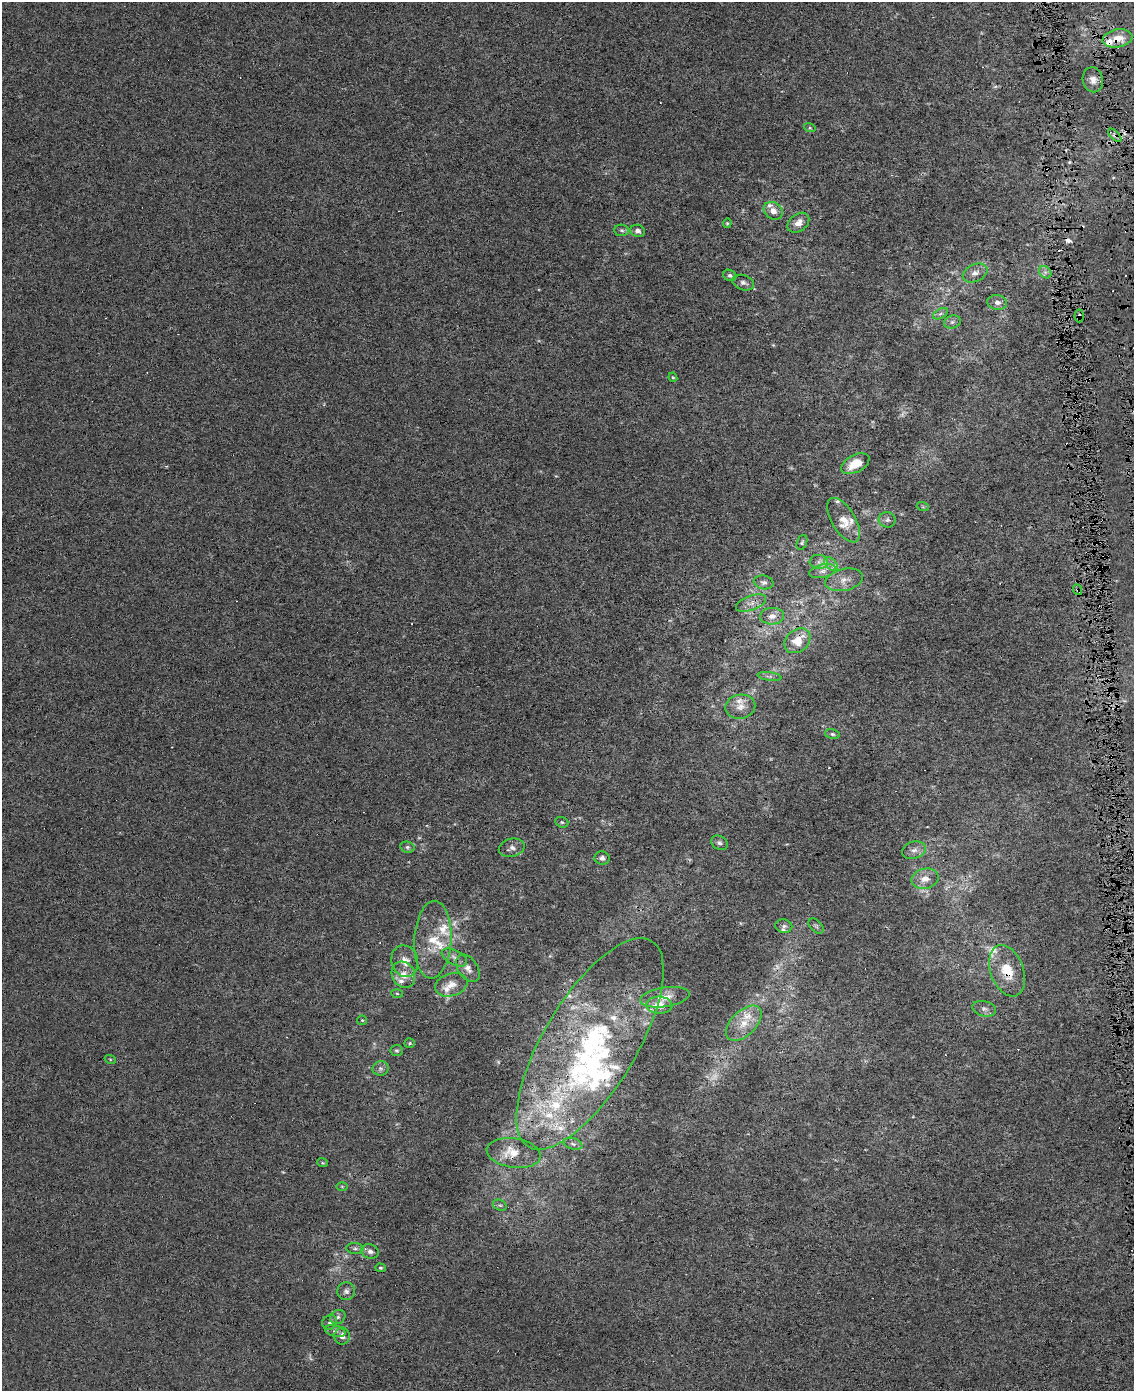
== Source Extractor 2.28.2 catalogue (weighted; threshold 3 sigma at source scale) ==
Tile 6 of 4 x 3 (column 2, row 2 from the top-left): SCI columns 1159-2290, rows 1433-2821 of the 4580 x 4213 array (HDU 1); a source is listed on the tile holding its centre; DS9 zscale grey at full resolution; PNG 1136 x 1393 px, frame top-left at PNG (2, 2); each listed source drawn as its Kron ellipse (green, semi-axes under 4 px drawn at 4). Shown black and unused: <1% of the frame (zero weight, under 4 of 8 exposures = <1% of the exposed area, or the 3 px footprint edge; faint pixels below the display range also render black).
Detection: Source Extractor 2.28.2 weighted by HDU 2 'WHT'; one run over the whole footprint, this tile lists its part. Background 6.73e-05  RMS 0.0013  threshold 0.00551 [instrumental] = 3 sigma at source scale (4.09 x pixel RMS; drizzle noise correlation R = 1.36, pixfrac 0.8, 0.0396/0.0396 arcsec/px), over >= 5 px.
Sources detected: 114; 12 too faint to see at this stretch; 4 cosmic-ray / hot-pixel residue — neither listed nor drawn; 23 inside a brighter listed object's ellipse — not listed separately; the other 75 listed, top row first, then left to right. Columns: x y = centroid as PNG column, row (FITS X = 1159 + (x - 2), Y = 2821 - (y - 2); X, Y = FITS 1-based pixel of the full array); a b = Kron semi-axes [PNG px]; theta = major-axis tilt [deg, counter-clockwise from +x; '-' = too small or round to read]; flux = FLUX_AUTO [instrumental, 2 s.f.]
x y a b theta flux
1117 38 15 9 11 1.8
1093 80 12 10 -78 0.94
810 128 6 4 -18 0.15
1115 135 8 3 -45 0.28
773 211 10 8 -36 0.84
727 223 5 4 - 0.14
798 223 12 8 38 1
622 230 7 5 -4 0.26
638 231 7 6 - 0.45
1045 272 7 5 -44 0.37
975 273 13 8 26 0.77
730 275 7 5 -24 0.3
743 283 11 7 -19 0.47
997 302 10 7 -8 0.67
940 314 8 4 30 0.3
1079 316 6 4 88 0.28
952 322 8 6 16 0.41
673 377 5 4 - 0.15
855 464 15 8 27 2.3
923 507 6 4 -18 0.16
844 520 25 11 -59 1.8
887 520 8 7 - 0.4
802 542 8 5 69 0.22
819 562 9 7 -5 0.59
831 564 8 5 -44 0.46
823 571 14 6 12 0.78
844 580 19 11 13 1.2
764 582 10 7 -10 0.43
1078 590 5 3 - 0.18
751 603 16 7 20 0.85
772 616 12 8 2 0.83
797 641 14 11 41 2.1
769 676 12 4 -8 0.39
740 707 15 12 11 1.2
832 734 7 5 -11 0.25
562 822 7 5 -21 0.21
719 843 9 6 -31 0.37
407 847 7 5 -14 0.27
512 848 13 9 14 0.64
914 850 12 8 16 0.68
602 858 7 6 - 0.42
925 879 14 10 12 1.2
784 926 8 6 -14 0.39
816 926 9 5 -45 0.29
433 940 39 18 87 4
454 957 14 7 -28 0.7
405 961 16 13 -74 1.4
468 968 15 9 -56 0.94
1007 971 27 16 -70 3.5
403 975 13 11 -63 1.4
451 985 16 11 18 1.4
397 993 6 4 -3 0.14
665 997 25 9 9 1.8
659 1005 13 8 -3 1.8
984 1009 12 7 -14 0.58
362 1020 5 4 - 0.14
744 1023 22 12 44 2.3
410 1043 5 4 - 0.16
590 1044 120 46 59 35
396 1050 6 5 - 0.22
110 1059 5 3 - 0.13
380 1068 8 7 - 0.4
573 1144 9 5 -15 0.36
514 1153 27 14 -9 2.2
322 1162 5 3 - 0.14
342 1186 6 4 -1 0.13
500 1205 7 5 -19 0.25
355 1249 8 5 -7 0.27
370 1251 9 7 -23 0.5
380 1268 5 4 - 0.16
346 1291 9 8 - 0.49
338 1317 8 6 32 0.38
330 1322 8 6 36 0.37
335 1331 10 5 -13 0.39
342 1336 8 8 - 0.6
Overlapping masked pixels (flux is a lower limit): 7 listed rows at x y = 1117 38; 1115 135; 1079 316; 1078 590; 797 641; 1007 971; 590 1044